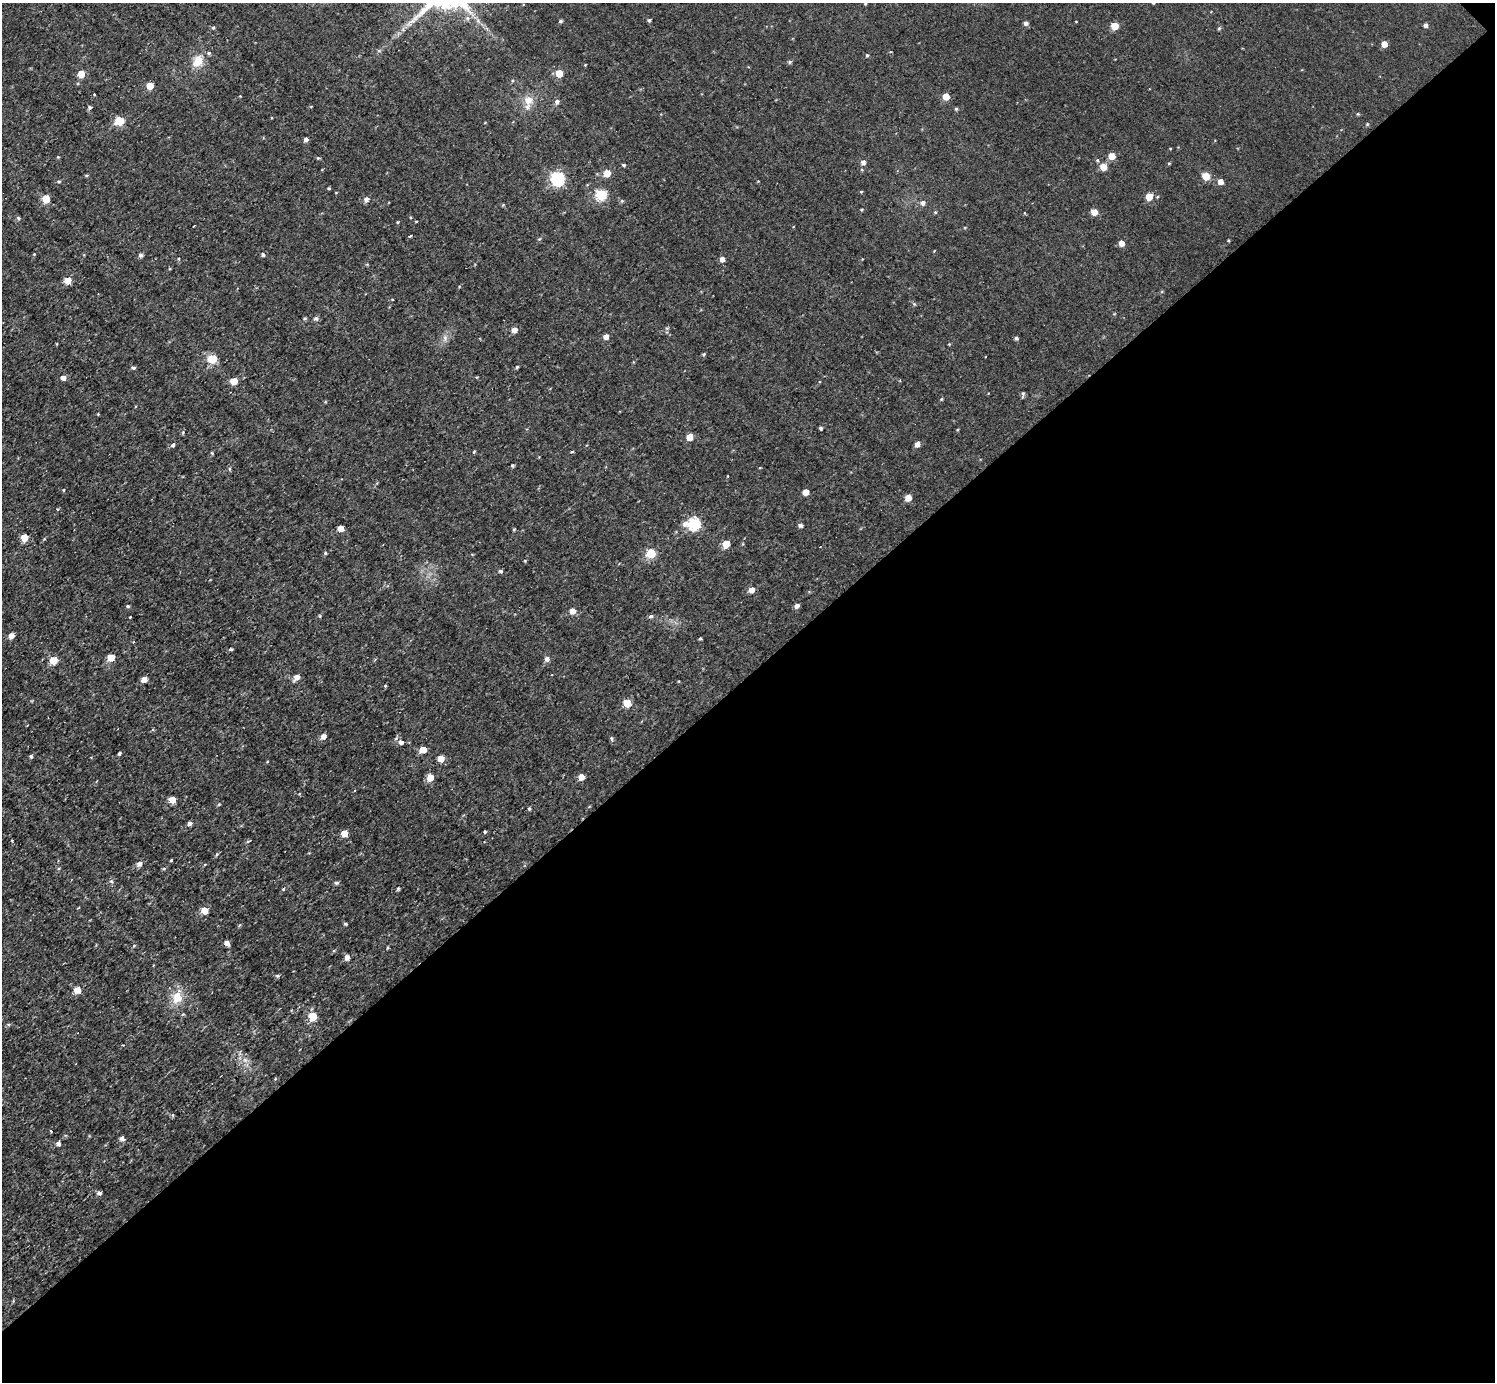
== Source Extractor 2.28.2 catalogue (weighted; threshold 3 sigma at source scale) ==
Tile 12 of 4 x 4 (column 4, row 3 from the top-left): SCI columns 4486-5978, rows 1540-2919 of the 5983 x 5981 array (HDU 1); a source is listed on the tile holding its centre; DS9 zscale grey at full resolution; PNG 1497 x 1384 px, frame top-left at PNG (2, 3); no overlay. Shown black and unused: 51% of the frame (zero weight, under 3 of 4 exposures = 1% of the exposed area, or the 3 px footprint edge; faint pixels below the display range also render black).
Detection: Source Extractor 2.28.2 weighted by HDU 2 'WHT'; one run over the whole footprint, this tile lists its part. Background 0.0567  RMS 0.062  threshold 0.28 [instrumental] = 3 sigma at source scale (4.5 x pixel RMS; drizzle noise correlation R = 1.50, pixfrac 1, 0.05/0.05 arcsec/px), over >= 5 px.
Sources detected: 155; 2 inside a brighter listed object's ellipse — not listed separately; the other 153 listed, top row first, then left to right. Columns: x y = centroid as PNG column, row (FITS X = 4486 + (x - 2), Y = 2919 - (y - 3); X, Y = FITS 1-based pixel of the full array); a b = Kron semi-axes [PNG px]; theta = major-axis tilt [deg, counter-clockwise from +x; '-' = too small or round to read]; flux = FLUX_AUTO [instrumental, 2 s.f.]
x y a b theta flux
865 4 4 3 - 4.5
649 20 4 4 - 11
560 21 4 4 - 10
1026 23 6 5 - 15
1425 25 5 4 - 16
1114 26 5 5 - 120
213 28 5 4 - 8.9
1219 28 5 4 - 8.6
1384 44 5 5 - 51
867 55 4 4 - 7.5
198 61 15 11 59 88
790 62 6 4 2 9.4
585 65 3 3 - 4.2
559 73 5 5 - 110
81 74 5 5 - 100
150 86 5 5 - 100
946 96 5 5 - 96
528 100 13 12 - 61
557 102 6 5 - 18
311 106 4 3 - 4.4
89 107 4 4 - 14
956 109 4 4 - 7.6
1358 114 4 4 - 6.6
119 121 5 5 - 260
1367 124 4 4 - 6.3
306 139 4 4 - 20
1112 156 5 5 - 87
318 158 4 4 - 6.6
863 162 5 5 - 22
1169 163 5 3 - 5.4
624 165 5 4 - 8
1103 167 5 5 - 86
607 173 5 5 - 90
86 175 4 3 - 6.2
1206 176 5 5 - 150
557 179 6 6 - 970
59 181 5 4 - 8.7
1220 182 5 5 - 40
329 188 3 3 - 7.2
861 191 5 3 - 5.1
601 195 6 5 - 440
1149 197 5 5 - 97
46 199 5 5 - 140
366 199 5 5 - 27
923 203 5 5 - 22
861 209 4 3 - 5.8
935 212 4 4 - 6.7
1094 212 5 5 - 72
18 218 5 4 - 9.1
416 221 4 3 - 5.1
397 222 3 3 - 5.9
194 226 2 2 - 5.5
410 236 3 3 - 15
539 239 5 4 - 6.9
1121 243 5 5 - 47
34 254 4 4 - 5.7
141 255 5 4 - 18
263 255 5 4 - 12
178 259 4 3 - 5.9
722 259 5 4 - 31
170 268 4 3 - 5.6
68 280 5 5 - 100
914 304 5 4 - 7.2
305 318 4 4 - 9.2
316 318 6 4 -44 12
514 330 5 5 - 43
606 337 5 4 - 41
445 338 7 6 - 20
1016 338 5 4 - 12
949 344 4 4 - 4.5
704 354 4 4 - 8.1
212 359 5 5 - 250
517 367 4 3 - 7.8
134 368 5 4 - 11
63 378 5 4 - 32
234 381 5 5 - 98
1023 394 9 4 82 11
821 428 4 3 - 11
689 437 5 5 - 80
917 444 5 4 - 36
173 445 4 4 - 17
474 452 4 3 - 5.8
572 452 4 2 - 5.9
212 453 4 3 - 6.8
512 465 3 3 - 11
229 469 5 3 - 7.3
727 476 3 2 - 3.9
806 492 5 5 - 64
908 498 5 5 - 71
685 524 7 7 - 30
694 524 6 6 - 640
800 525 4 4 - 20
341 528 5 5 - 51
514 529 5 3 - 5.2
24 538 5 5 - 110
726 544 5 5 - 110
325 553 4 4 - 7.9
651 553 5 5 - 250
500 571 5 4 - 11
751 590 5 5 - 42
128 606 4 3 - 9.2
797 606 5 4 - 25
572 611 5 5 - 43
320 616 5 3 - 5.6
651 616 5 5 - 14
130 617 3 3 - 5.5
11 636 5 4 - 49
700 638 4 3 - 7.4
231 649 4 3 - 11
111 657 5 5 - 110
547 659 6 5 - 24
53 660 5 5 - 140
296 677 6 5 - 45
144 679 5 4 - 56
385 686 3 3 - 6
627 703 5 5 - 180
323 736 5 4 - 41
611 738 6 4 -85 10
401 742 6 5 - 21
423 750 5 5 - 88
119 754 4 3 - 10
31 756 4 4 - 11
441 759 5 5 - 67
430 777 5 5 - 94
581 777 5 5 - 46
172 800 5 5 - 97
529 809 5 3 - 7
190 823 4 4 - 21
484 832 3 3 - 8.3
344 833 5 5 - 94
171 860 3 3 - 7
139 864 5 5 - 27
111 881 6 5 - 11
337 882 5 5 - 12
398 888 5 4 - 9.4
283 889 4 4 - 6.9
205 911 5 5 - 110
345 924 5 3 - 7.7
227 943 5 4 - 43
134 945 5 3 - 6.6
387 948 5 3 - 5.6
347 957 5 5 - 35
277 976 5 4 - 8.4
77 990 5 5 - 110
177 997 18 13 76 100
183 1014 5 4 - 6.2
313 1016 5 5 - 210
8 1024 5 3 - 6.6
173 1115 4 4 - 9.3
51 1131 4 3 - 4.6
122 1139 5 4 - 31
58 1143 4 4 - 20
99 1193 5 4 - 18